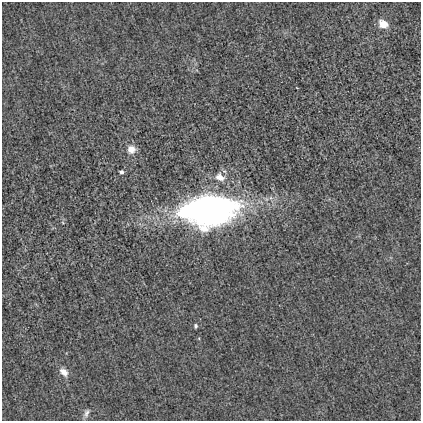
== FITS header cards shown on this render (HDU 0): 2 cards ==
NAXIS1  =                  419
NAXIS2  =                  419

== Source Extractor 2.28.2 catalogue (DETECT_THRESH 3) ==
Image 419 x 419 px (HDU 0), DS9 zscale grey, 1 PNG px = 1 image px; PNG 423 x 423 px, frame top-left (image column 1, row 419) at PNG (2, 2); no overlay
Background -2.95e-04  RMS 0.013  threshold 0.0377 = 3 sigma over >= 5 px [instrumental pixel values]
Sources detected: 8; all 8 listed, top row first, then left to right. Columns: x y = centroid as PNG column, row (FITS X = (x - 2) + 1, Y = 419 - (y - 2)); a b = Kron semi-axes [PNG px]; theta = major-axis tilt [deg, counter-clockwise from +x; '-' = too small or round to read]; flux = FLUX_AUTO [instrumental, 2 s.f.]
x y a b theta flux
383 24 11 9 -32 9.4
131 149 11 11 - 7.1
121 172 4 3 - 2.7
220 177 12 9 -27 8.2
209 210 51 27 5 350
196 326 5 4 - 1.5
64 372 10 7 -47 6.9
86 413 12 6 68 3.3